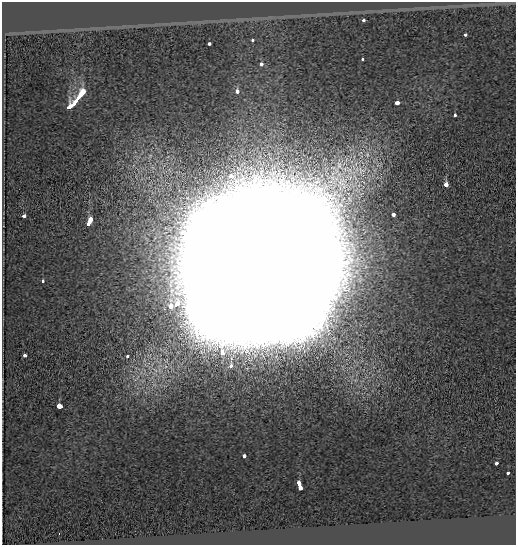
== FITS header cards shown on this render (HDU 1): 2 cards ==
NAXIS1  =                  514
NAXIS2  =                  543

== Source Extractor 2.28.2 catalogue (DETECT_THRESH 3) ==
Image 514 x 543 px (HDU 1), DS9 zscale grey, 1 PNG px = 1 image px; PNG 518 x 547 px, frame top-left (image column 1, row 543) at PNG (2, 2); no overlay
Background -0.222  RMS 0.11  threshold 0.341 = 3 sigma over >= 5 px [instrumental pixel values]
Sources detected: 25; all 25 listed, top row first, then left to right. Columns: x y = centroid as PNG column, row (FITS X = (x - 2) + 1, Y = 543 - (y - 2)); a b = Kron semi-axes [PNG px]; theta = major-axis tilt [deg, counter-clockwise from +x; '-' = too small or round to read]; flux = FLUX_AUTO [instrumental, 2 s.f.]
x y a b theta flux
364 20 3 3 - 7.5e+01
465 35 3 3 - 3.7e+01
253 40 3 3 - 2.4e+01
209 44 3 3 - 7.1e+01
363 59 3 3 - 3.7e+01
261 64 3 3 - 6.3e+01
237 91 4 3 - 1.2e+02
82 93 10 3 50 9.0e+02
397 103 4 3 - 3.6e+02
72 105 14 4 42 8.5e+02
454 115 3 3 - 4.4e+01
446 185 3 3 - 2.2e+02
393 214 3 3 - 1.0e+02
24 216 3 3 - 1.2e+02
89 223 8 3 65 6.3e+02
256 273 56 54 46 2.5e+06
43 281 3 3 - 1.1e+02
25 355 3 3 - 5.6e+01
127 356 3 3 - 5.4e+01
60 406 4 3 - 4.6e+02
244 456 3 3 - 5.4e+01
497 463 3 3 - 2.0e+02
508 473 3 3 - 5.6e+01
299 486 8 3 -72 3.8e+02
59 534 3 2 - 3.8e+00